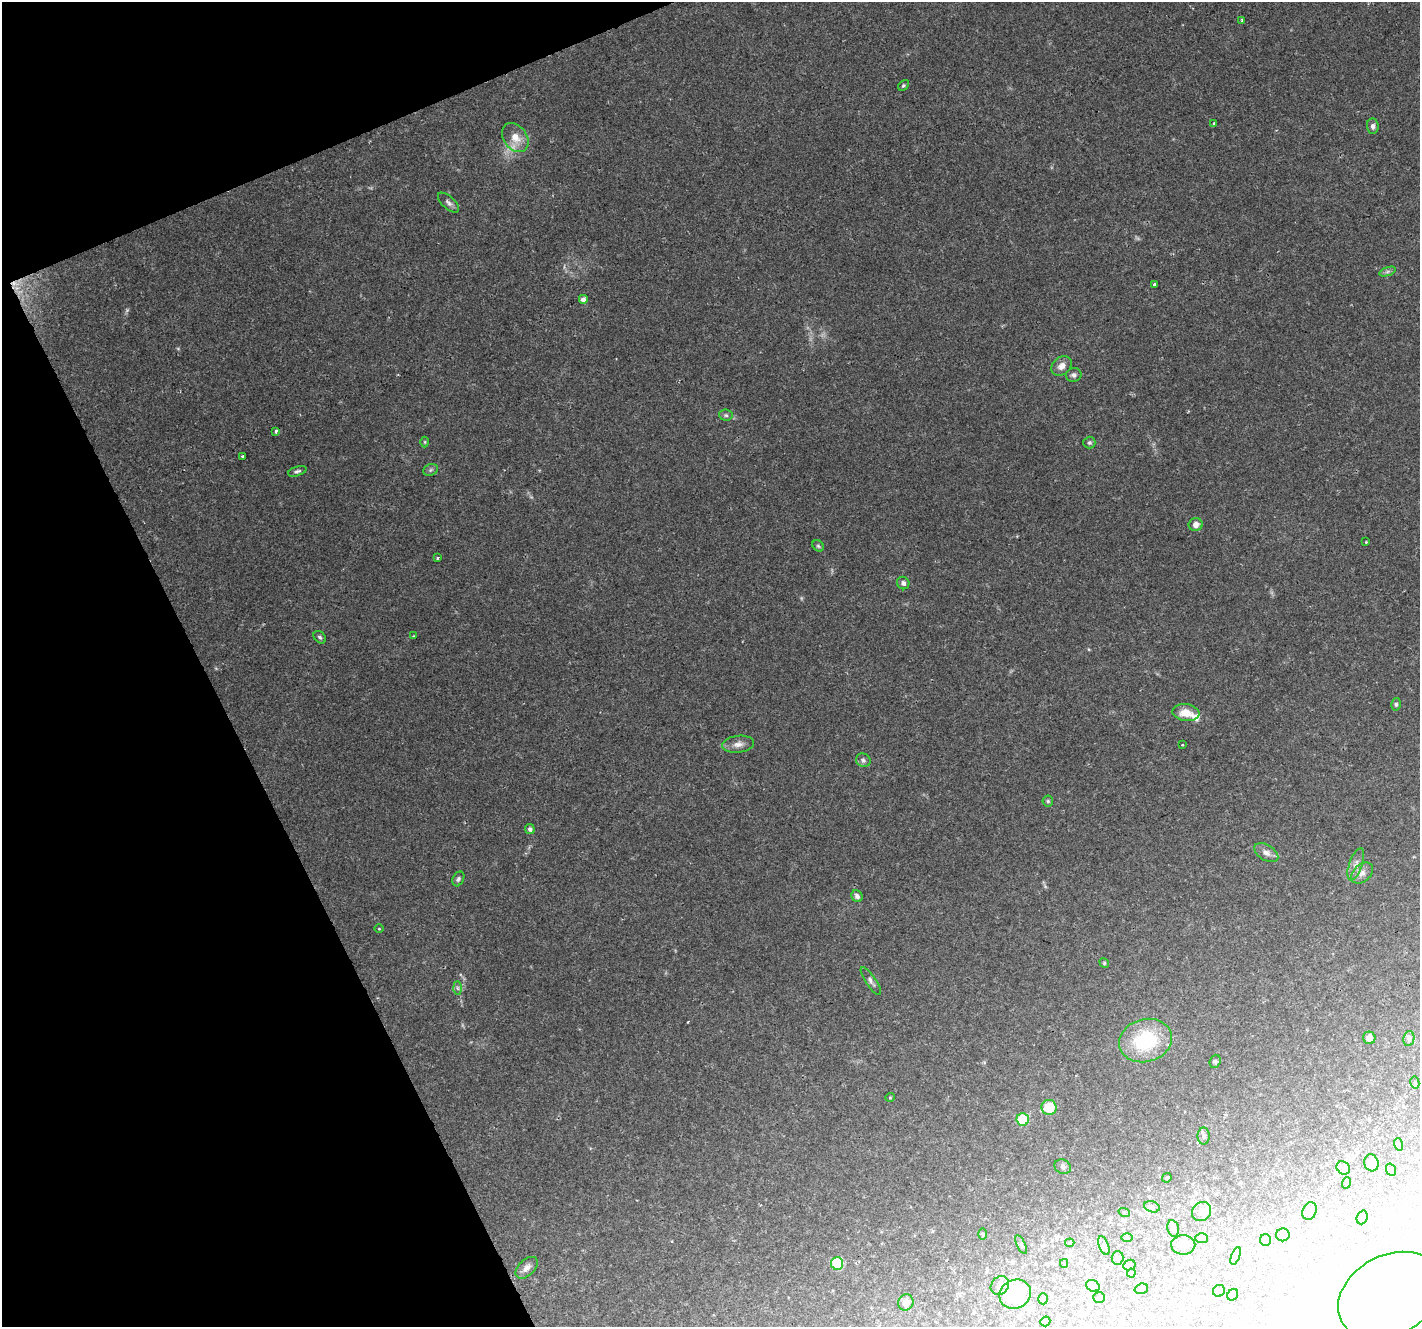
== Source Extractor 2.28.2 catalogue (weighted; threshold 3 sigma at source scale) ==
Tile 5 of 4 x 4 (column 1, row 2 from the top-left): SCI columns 8-1425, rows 2746-4070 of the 5681 x 5542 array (HDU 1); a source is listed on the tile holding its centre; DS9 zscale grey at full resolution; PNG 1422 x 1329 px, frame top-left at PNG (2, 2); each listed source drawn as its Kron ellipse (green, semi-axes under 4 px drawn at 4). Shown black and unused: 20% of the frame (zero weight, under 2 of 3 exposures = <1% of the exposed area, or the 3 px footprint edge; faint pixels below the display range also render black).
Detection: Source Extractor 2.28.2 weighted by HDU 2 'WHT'; one run over the whole footprint, this tile lists its part. Background 0.102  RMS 0.0066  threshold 0.0296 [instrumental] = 3 sigma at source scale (4.5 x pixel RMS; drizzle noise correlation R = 1.50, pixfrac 1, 0.0396/0.0396 arcsec/px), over >= 5 px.
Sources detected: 111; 4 too faint to see at this stretch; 16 inside a brighter object's white glare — neither listed nor drawn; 1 inside a brighter listed object's ellipse — not listed separately; the other 90 listed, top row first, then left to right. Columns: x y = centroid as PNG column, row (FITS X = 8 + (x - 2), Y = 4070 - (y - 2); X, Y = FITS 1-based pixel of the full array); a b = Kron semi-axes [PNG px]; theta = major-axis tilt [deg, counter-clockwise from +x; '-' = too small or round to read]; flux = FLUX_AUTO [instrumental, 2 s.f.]
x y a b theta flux
1242 20 4 3 - 0.79
903 85 6 4 49 1
1214 123 3 3 - 0.84
1373 126 8 6 -87 2.2
515 138 16 11 -54 8.8
448 203 13 6 -42 2.6
1387 272 9 4 19 1.4
1155 284 3 3 - 2.4
583 299 5 5 - 3.3
1061 366 11 8 41 4.7
1074 375 8 7 - 2
726 415 7 5 -5 1.4
276 431 3 3 - 2.7
425 442 5 3 - 0.62
1089 443 6 6 - 1.3
242 456 3 2 - 0.68
431 470 7 5 22 1.4
297 471 9 4 17 1.5
1196 524 7 6 - 3.4
1366 542 3 2 - 0.64
818 546 6 5 - 1.1
437 558 3 3 - 0.79
903 583 6 6 - 2.1
413 636 3 3 - 0.78
320 637 7 5 -44 1.4
1396 704 6 5 - 1.2
1186 713 13 8 -8 9.1
738 744 16 8 7 4.4
1182 745 3 2 - 0.7
863 760 7 6 - 1.7
1048 801 5 5 - 1
530 829 5 4 - 1.8
1266 853 13 7 -32 3.7
1356 864 17 6 71 3.9
1362 873 12 8 41 4
458 879 8 5 62 1.5
857 896 6 5 - 2.1
379 929 5 3 - 0.55
1104 963 5 4 - 0.81
871 981 16 5 -56 2.4
457 988 7 4 -88 1.3
1369 1038 6 6 - 4.6
1409 1038 7 5 79 1.6
1145 1041 27 21 15 42
1215 1061 7 5 69 1.2
1415 1083 6 4 -79 1
890 1097 5 3 - 0.57
1049 1107 7 7 - 17
1023 1119 6 6 - 33
1204 1136 8 6 -90 1.8
1398 1144 6 4 -72 0.85
1371 1163 8 7 - 5.4
1063 1167 8 7 - 1.7
1343 1168 7 6 - 1.9
1391 1170 6 5 - 1.1
1167 1178 5 3 - 0.63
1346 1183 6 3 71 0.66
1152 1207 8 5 -16 1.7
1309 1211 9 6 69 2.4
1124 1212 5 3 - 0.67
1201 1212 10 9 - 4
1362 1217 7 5 69 1.2
1173 1228 8 5 -79 1.7
983 1234 5 3 - 0.82
1283 1235 6 6 - 1.5
1127 1237 6 4 -1 0.92
1202 1238 6 5 - 1.1
1265 1240 6 5 - 2.6
1070 1243 5 3 - 0.72
1021 1244 10 3 -65 0.93
1104 1245 10 4 -69 1.6
1183 1245 12 9 1 5.2
1236 1256 9 3 69 1.1
1118 1258 7 6 - 2.2
837 1263 6 6 - 38
1064 1263 4 3 - 0.84
1129 1265 6 5 - 1.1
527 1268 13 8 44 4
1131 1273 4 4 - 0.69
1000 1286 10 8 48 3.8
1093 1286 7 5 -28 1.5
1141 1289 7 5 17 1.3
1219 1291 6 5 - 2
1015 1294 16 14 28 39
1233 1295 6 5 - 1.2
1390 1295 55 40 29 110
1099 1297 6 5 - 1.3
1043 1299 5 4 - 1
906 1302 8 7 - 4.6
1045 1321 5 4 - 1.3
Unlisted compact peaks at least as high as the median listed source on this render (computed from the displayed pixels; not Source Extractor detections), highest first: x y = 688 1022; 1089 649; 178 349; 1045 886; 531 497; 984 1062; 462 1025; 216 668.